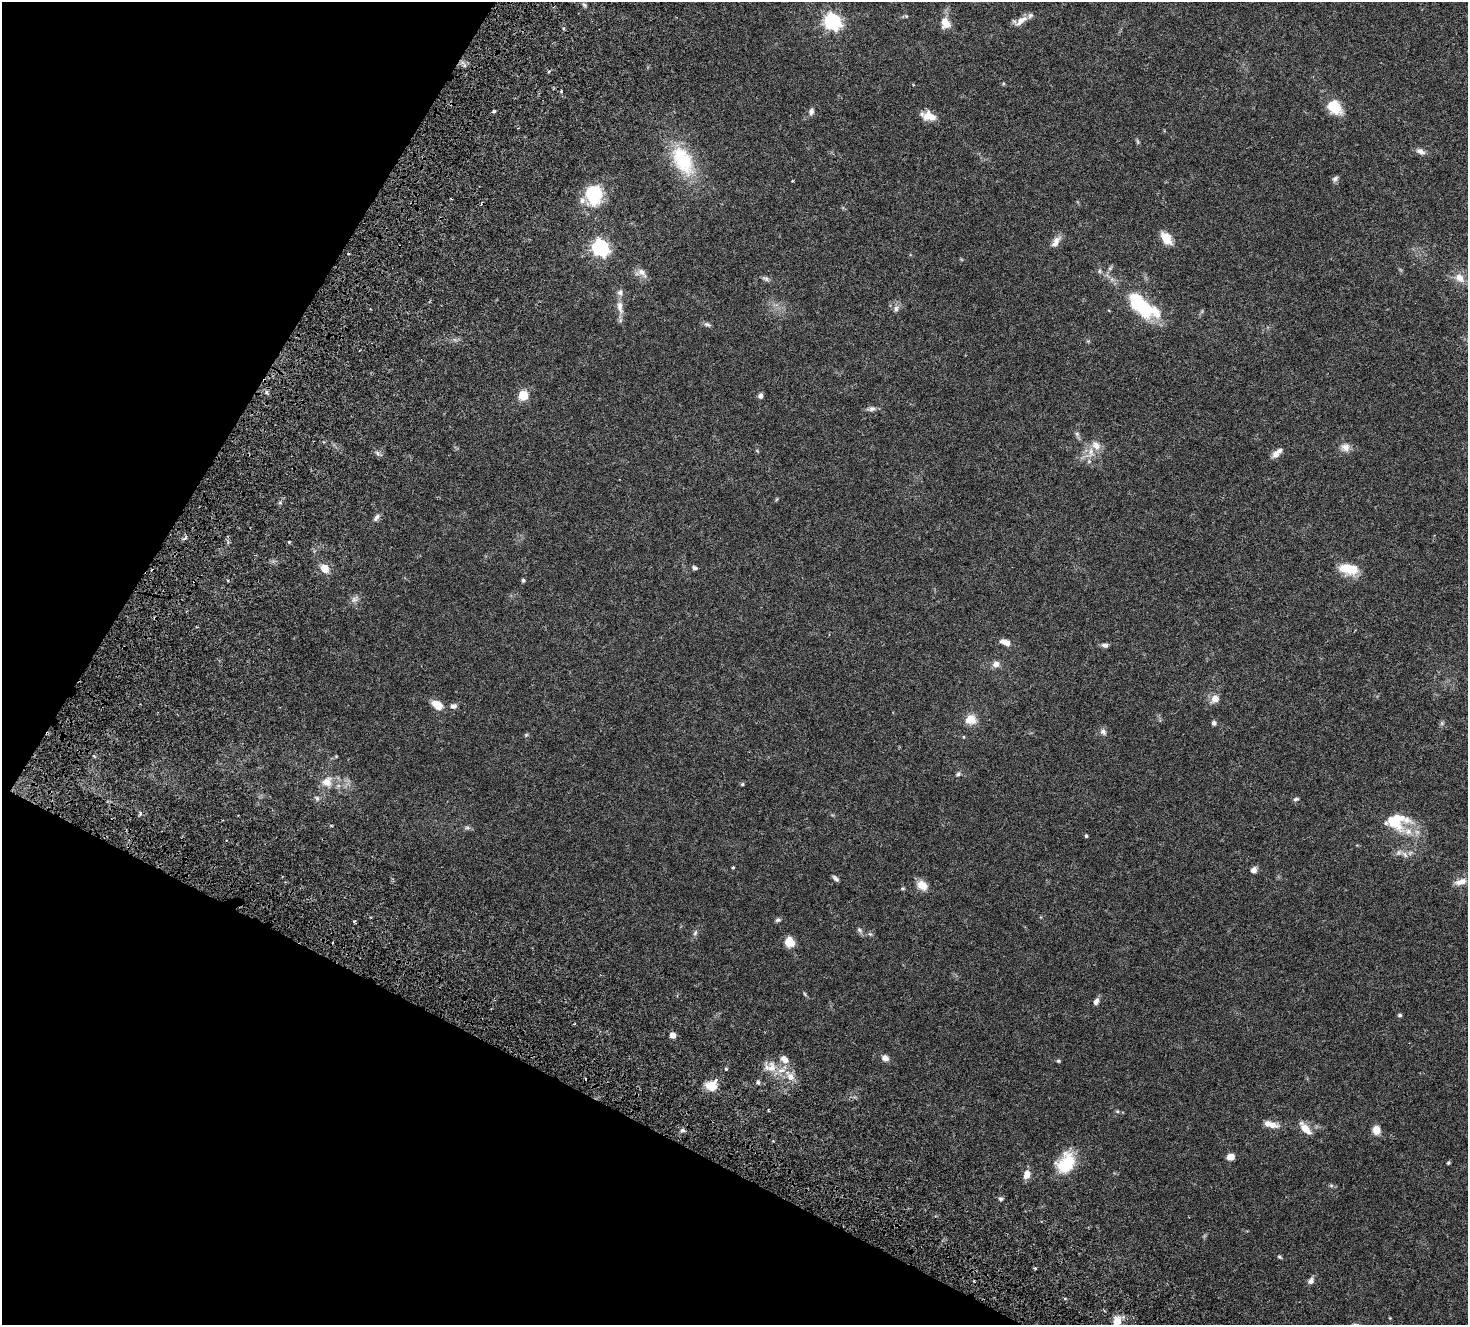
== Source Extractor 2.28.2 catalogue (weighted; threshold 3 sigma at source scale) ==
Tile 9 of 4 x 4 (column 1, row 3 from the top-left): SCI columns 200-1665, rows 1812-3134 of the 6271 x 6331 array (HDU 1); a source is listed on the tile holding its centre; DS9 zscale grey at full resolution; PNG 1470 x 1327 px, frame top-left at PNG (2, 2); no overlay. Shown black and unused: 25% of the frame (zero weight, under 4 of 8 exposures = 12% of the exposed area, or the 3 px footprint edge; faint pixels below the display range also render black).
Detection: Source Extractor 2.28.2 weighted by HDU 2 'WHT'; one run over the whole footprint, this tile lists its part. Background 0.0478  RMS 0.0023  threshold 0.00922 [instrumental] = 3 sigma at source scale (4.09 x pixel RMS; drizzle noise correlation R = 1.36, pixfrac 0.8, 0.0396/0.0396 arcsec/px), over >= 5 px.
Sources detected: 120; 1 too faint to see at this stretch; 1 inside a brighter object's white glare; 3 cosmic-ray / hot-pixel residue — not listed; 11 inside a brighter listed object's ellipse — not listed separately; the other 104 listed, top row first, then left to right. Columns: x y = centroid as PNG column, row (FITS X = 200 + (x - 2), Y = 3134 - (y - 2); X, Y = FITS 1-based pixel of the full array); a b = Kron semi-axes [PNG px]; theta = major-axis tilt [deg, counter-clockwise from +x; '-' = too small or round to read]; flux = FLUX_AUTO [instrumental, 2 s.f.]
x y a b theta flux
584 5 6 4 -71 0.31
906 16 5 4 - 0.21
1021 21 22 8 39 1.6
833 22 7 6 - 50
946 23 14 12 -63 2
561 91 3 3 - 0.21
1334 107 16 12 -42 4.6
494 111 4 3 - 0.3
811 111 10 6 76 0.67
929 116 17 9 -15 2.2
1421 151 13 7 -29 0.88
683 160 42 23 -61 11
1335 179 8 6 42 0.5
792 181 2 2 - 0.17
594 195 21 17 -90 8.5
1166 238 15 10 -58 2.7
1056 242 17 8 57 1.2
600 248 7 7 - 51
1110 268 8 4 37 0.34
1099 271 6 5 - 0.31
642 272 17 8 -44 1.1
766 278 10 5 -24 0.46
1459 278 15 10 -44 1.8
620 307 20 8 -81 1.6
896 309 10 6 68 0.67
1145 310 21 16 -77 6.6
707 324 10 5 -23 0.46
266 392 6 4 89 0.34
523 395 5 5 - 9.4
760 396 7 6 - 0.5
872 409 9 7 14 0.6
1077 434 7 4 -45 0.38
1345 447 13 11 -11 1.3
1091 452 16 9 84 1.9
377 453 6 4 -71 0.36
1276 454 11 7 49 1.1
376 517 10 6 58 0.61
289 542 3 3 - 0.28
324 568 11 9 -51 1.9
694 568 6 5 - 0.41
1346 568 17 11 -22 4.3
523 580 5 4 - 0.3
354 599 9 8 - 0.73
1005 642 11 6 -23 1.4
1105 645 7 6 - 0.61
996 664 9 8 - 0.94
1215 698 9 8 - 1.6
437 705 12 8 -31 2.7
454 706 8 6 2 0.64
971 720 15 13 16 2.1
1214 723 6 5 - 0.48
1442 723 6 5 - 0.3
1103 732 9 7 -60 0.64
526 735 5 5 - 0.22
958 774 7 6 - 0.34
327 782 14 12 43 2.2
742 784 5 4 - 0.23
317 798 7 6 - 0.46
1296 799 8 4 15 0.32
140 813 5 3 - 0.25
1392 821 36 13 -42 4.6
467 828 10 4 0 0.4
1086 836 4 4 - 0.24
1405 854 11 6 -50 0.74
733 867 4 3 - 0.22
1254 870 7 7 - 0.75
835 878 9 4 -45 0.44
1461 882 17 7 17 1.3
922 885 13 10 -34 2
778 920 8 5 10 0.37
354 921 4 3 - 0.21
859 930 8 6 -41 0.44
695 933 9 5 70 0.45
870 934 7 4 -43 0.28
789 942 9 8 - 3.3
805 994 6 3 -70 0.21
1096 1002 8 6 65 0.75
1400 1015 5 4 - 0.33
673 1035 5 5 - 1.5
885 1058 9 7 -36 0.85
784 1059 12 8 -40 1.3
1058 1061 5 4 - 0.29
771 1068 16 12 87 2.3
726 1069 4 3 - 0.18
790 1077 10 9 - 1.5
758 1082 6 5 - 0.32
711 1086 10 8 -22 3.8
768 1111 4 2 - 0.16
1117 1111 5 5 - 0.25
1270 1124 19 7 -15 1.7
1305 1128 16 8 -48 2.1
683 1130 6 5 - 0.39
1376 1130 9 8 - 1.7
1230 1157 8 6 13 1.2
1066 1163 27 19 57 5.9
1448 1163 4 4 - 0.26
1027 1175 10 7 71 1.5
1331 1185 6 4 0 0.29
1001 1199 6 5 - 0.35
1279 1257 6 4 -27 0.25
1035 1268 4 3 - 0.22
1311 1281 8 6 52 0.71
1390 1318 4 3 - 0.13
1117 1321 13 10 80 2.1
Isophote crosses this tile's border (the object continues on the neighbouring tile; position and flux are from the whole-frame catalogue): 1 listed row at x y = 1117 1321